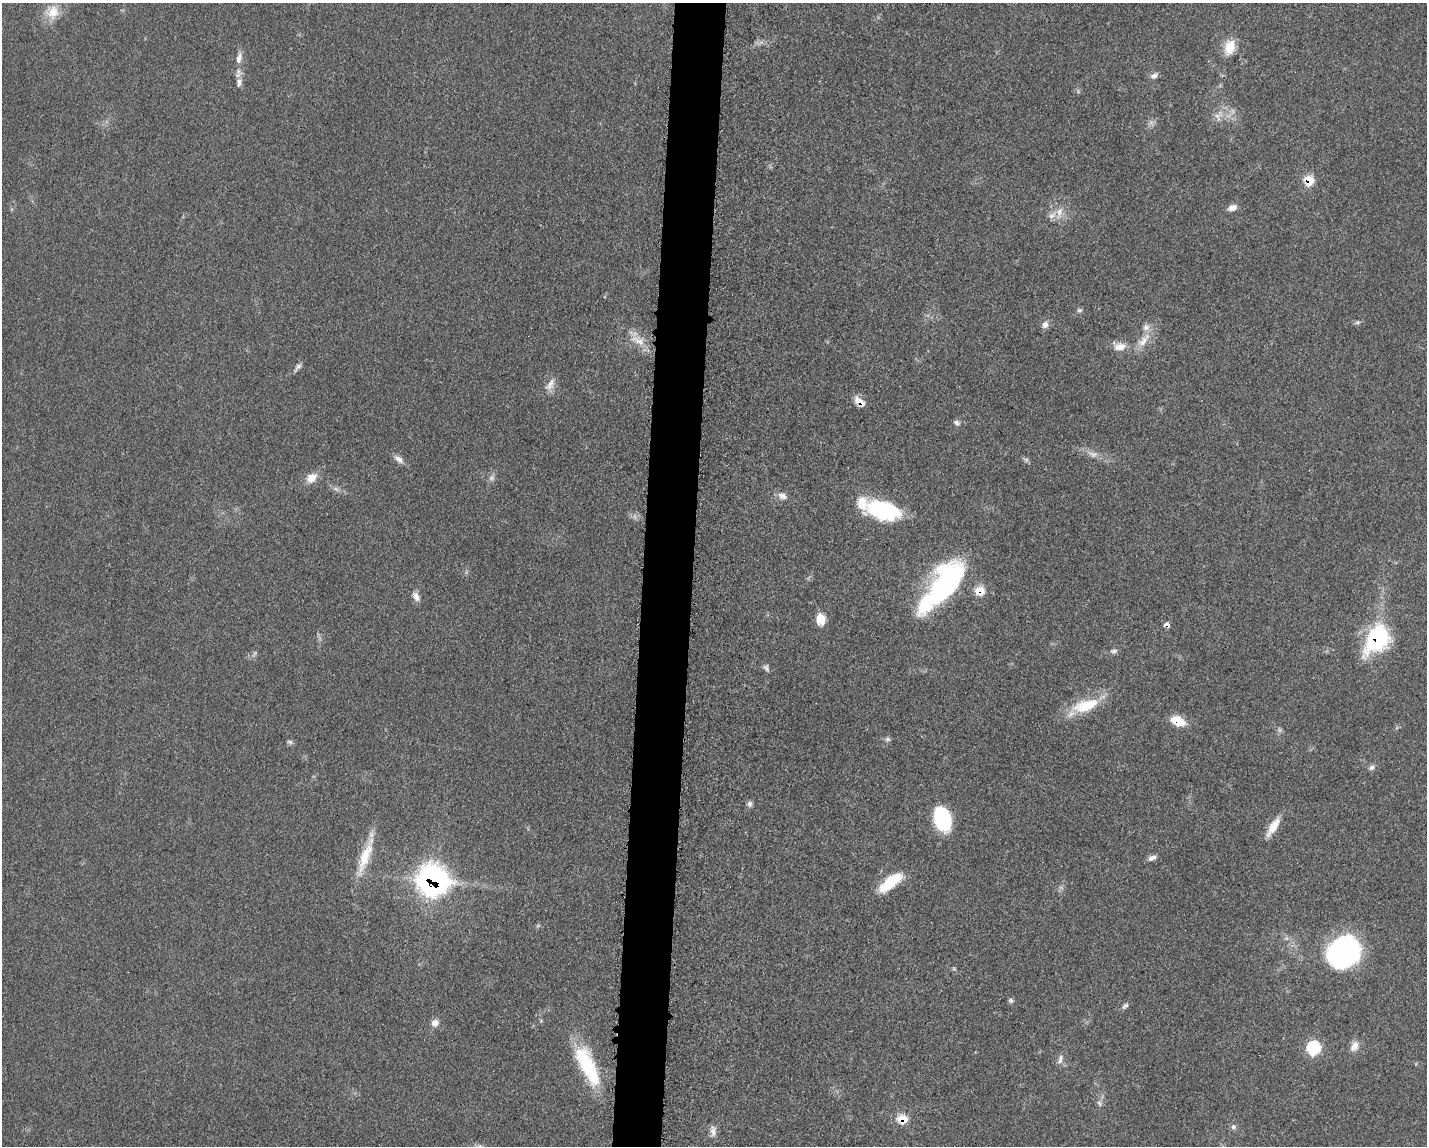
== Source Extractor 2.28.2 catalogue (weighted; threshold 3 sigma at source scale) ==
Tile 5 of 3 x 4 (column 2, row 2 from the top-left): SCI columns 1660-3084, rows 2305-3448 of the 4682 x 4609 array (HDU 1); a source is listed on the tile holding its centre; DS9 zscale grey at full resolution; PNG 1429 x 1148 px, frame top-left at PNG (2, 3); no overlay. Shown black and unused: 4% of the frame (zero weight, under 3 of 5 exposures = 4% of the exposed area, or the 3 px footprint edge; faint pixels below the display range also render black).
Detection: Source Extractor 2.28.2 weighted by HDU 2 'WHT'; one run over the whole footprint, this tile lists its part. Background 0.0609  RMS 0.0061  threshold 0.0274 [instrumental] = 3 sigma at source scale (4.5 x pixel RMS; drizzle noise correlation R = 1.50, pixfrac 1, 0.05/0.05 arcsec/px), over >= 5 px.
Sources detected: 69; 3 too faint to see at this stretch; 3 inside a brighter object's white glare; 1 cosmic-ray / hot-pixel residue — not listed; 5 inside a brighter listed object's ellipse — not listed separately; the other 57 listed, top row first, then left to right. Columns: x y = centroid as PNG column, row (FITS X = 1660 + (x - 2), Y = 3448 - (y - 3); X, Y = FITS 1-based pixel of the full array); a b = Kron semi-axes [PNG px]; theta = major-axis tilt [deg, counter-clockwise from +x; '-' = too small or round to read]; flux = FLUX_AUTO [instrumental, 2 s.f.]
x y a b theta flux
53 12 19 17 60 12
1230 47 17 11 75 11
239 58 14 7 76 4
1154 76 11 7 19 2.4
239 83 13 7 85 3.6
1217 116 7 5 0 2
1309 180 8 7 - 16
1232 208 10 7 17 3.9
1059 212 14 9 76 5.6
1079 310 7 5 0 1.3
1357 322 8 4 9 1.3
1045 324 9 8 - 3.1
638 340 25 9 -32 9.3
1144 340 25 10 49 9
1119 346 19 11 -2 6.9
298 366 11 6 36 2.1
550 384 20 9 59 5.1
860 401 14 7 -37 6.2
957 423 9 5 -28 1.7
1093 454 16 8 -11 4.6
399 459 14 7 -39 3.6
1026 459 7 4 -19 1.3
311 478 15 11 35 6.6
491 478 9 7 33 2.1
336 489 8 5 -44 1.8
782 496 14 9 -25 3.7
884 510 35 18 -16 53
952 578 42 35 46 80
416 597 13 8 -64 3.6
821 619 12 8 -87 11
1377 639 24 16 60 84
1114 651 10 5 6 1.8
766 668 10 6 -59 1.8
1085 705 38 16 16 23
1178 721 13 8 -24 16
887 739 6 5 - 1.3
290 742 8 5 -7 1.3
1372 767 8 7 - 2
750 804 8 6 70 1.9
942 818 21 14 -76 52
1273 827 26 9 57 9.8
365 855 53 12 70 19
1152 858 11 6 21 2.6
435 881 13 11 52 240
890 883 31 11 38 22
1345 951 37 26 65 94
1011 1001 7 6 - 1.4
1125 1006 11 5 43 1.7
435 1023 8 8 - 4.1
1354 1046 15 10 58 4.7
1314 1048 8 7 - 52
1060 1059 15 6 73 3.1
587 1066 52 17 -64 44
1099 1103 8 5 -60 1.6
903 1119 7 6 - 18
1233 1127 7 6 - 1.8
713 1131 16 7 -82 3.5
Overlapping masked pixels (flux is a lower limit): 6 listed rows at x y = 1309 180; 860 401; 1377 639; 1178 721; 435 881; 903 1119